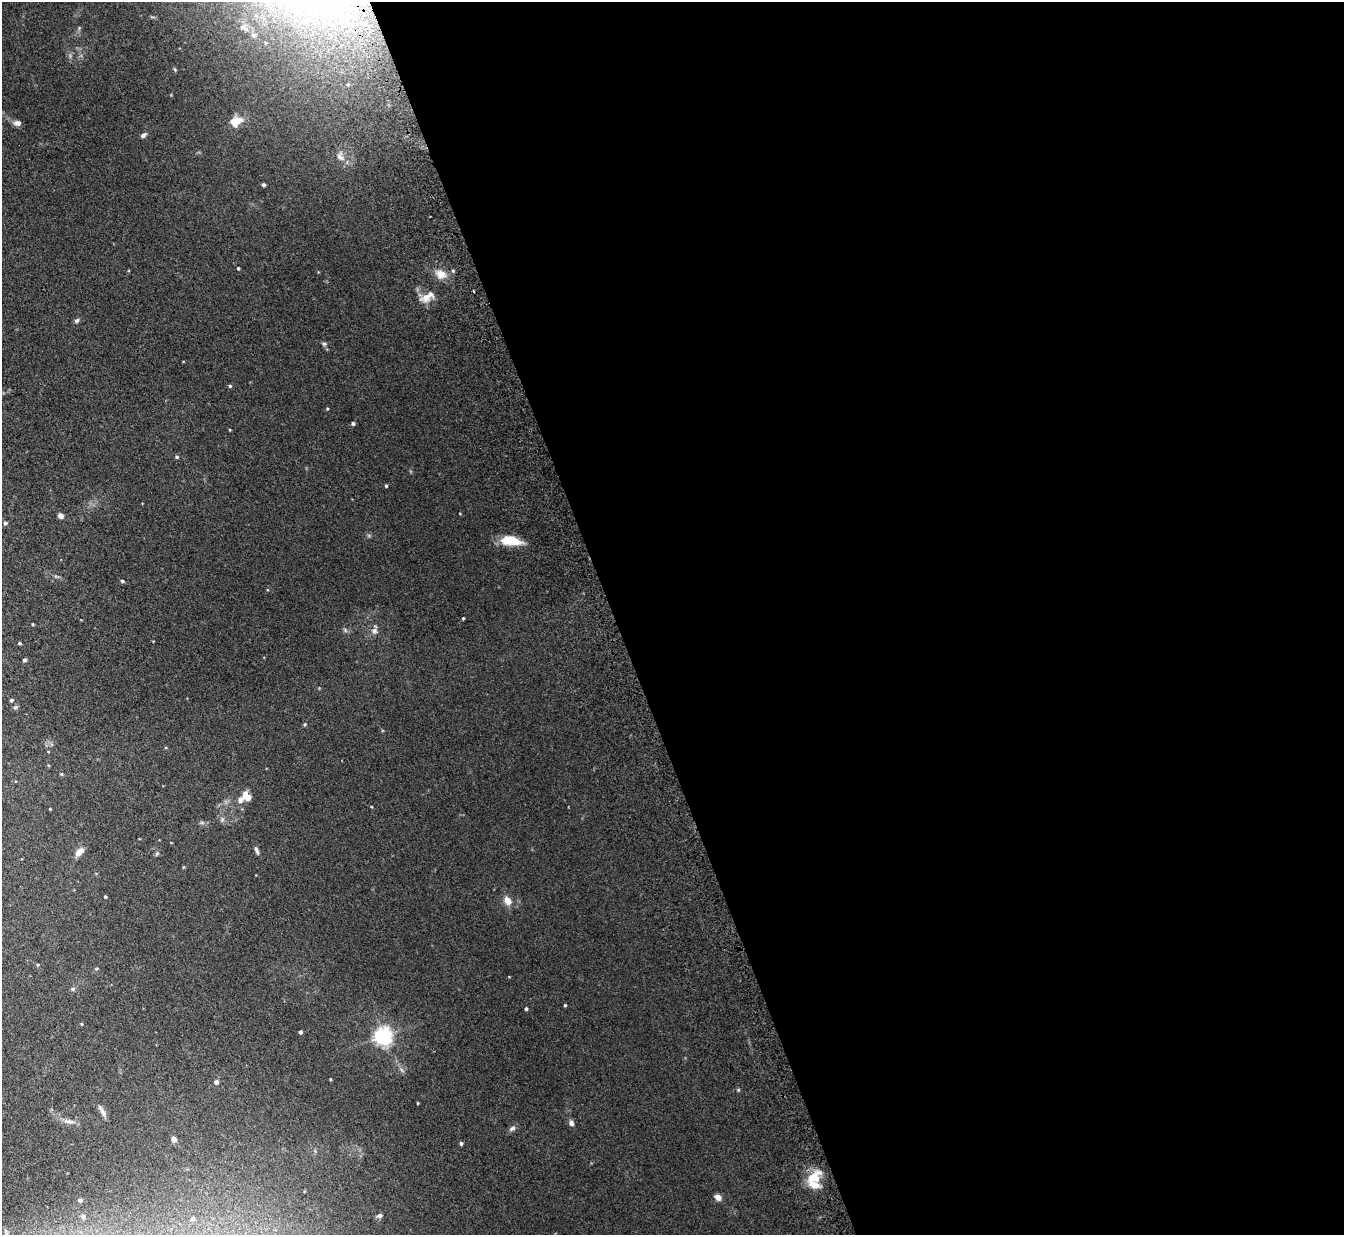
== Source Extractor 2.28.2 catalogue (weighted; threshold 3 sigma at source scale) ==
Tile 8 of 4 x 4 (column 4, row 2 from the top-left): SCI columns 4101-5442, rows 2636-3868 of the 5515 x 5398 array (HDU 1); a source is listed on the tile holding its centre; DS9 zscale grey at full resolution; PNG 1346 x 1237 px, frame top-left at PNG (2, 2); no overlay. Shown black and unused: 54% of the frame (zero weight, under 3 of 5 exposures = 4% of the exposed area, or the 3 px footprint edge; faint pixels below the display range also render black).
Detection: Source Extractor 2.28.2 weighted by HDU 2 'WHT'; one run over the whole footprint, this tile lists its part. Background 0.0415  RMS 0.0047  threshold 0.0211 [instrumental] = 3 sigma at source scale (4.5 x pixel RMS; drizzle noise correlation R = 1.50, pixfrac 1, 0.05/0.05 arcsec/px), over >= 5 px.
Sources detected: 58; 1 cosmic-ray / hot-pixel residue — not listed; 2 inside a brighter listed object's ellipse — not listed separately; the other 55 listed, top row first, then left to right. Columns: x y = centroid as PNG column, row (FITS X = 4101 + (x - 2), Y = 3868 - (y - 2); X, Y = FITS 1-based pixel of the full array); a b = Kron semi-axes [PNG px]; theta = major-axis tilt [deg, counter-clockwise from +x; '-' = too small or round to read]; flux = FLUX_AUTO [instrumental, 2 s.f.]
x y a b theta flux
236 121 16 11 32 6.2
17 123 9 7 -6 1.7
143 135 7 5 36 1.2
340 156 13 9 -77 2.5
263 185 4 4 - 0.86
238 268 4 3 - 0.52
441 274 15 11 -26 4.6
426 297 16 11 61 4.7
77 320 6 5 - 0.93
324 344 6 5 - 0.82
230 386 5 5 - 0.63
353 423 4 4 - 0.85
177 457 5 4 - 0.61
386 486 4 3 - 0.57
61 516 7 5 -40 1.6
5 523 5 5 - 0.93
510 540 23 10 -9 10
122 581 5 4 - 0.66
463 618 3 3 - 0.42
33 624 3 3 - 0.39
345 630 6 4 -72 0.7
374 631 10 7 -5 1.8
20 643 4 3 - 0.57
24 660 4 4 - 0.87
11 700 4 4 - 0.75
305 724 4 4 - 0.51
62 774 5 4 - 0.49
248 797 9 7 -18 3.3
240 800 14 8 41 2.8
50 809 3 3 - 0.33
256 850 10 5 -65 1.2
80 851 12 7 46 3.4
157 853 6 4 20 0.59
105 897 4 3 - 0.49
507 900 8 6 -51 4.5
96 969 5 4 - 0.59
73 989 6 4 -14 0.83
565 1005 4 3 - 0.43
526 1009 4 3 - 0.67
300 1032 3 3 - 0.87
383 1036 6 6 - 180
330 1079 3 3 - 0.42
216 1082 6 5 - 1.1
738 1090 5 3 - 0.45
102 1111 17 5 -61 2
571 1123 7 6 - 1.6
512 1128 9 5 26 1.2
174 1139 6 5 - 1.5
461 1143 4 4 - 0.85
813 1177 20 13 36 9.3
718 1197 7 6 - 2.8
80 1200 4 4 - 0.93
379 1216 7 5 30 1
83 1217 4 4 - 1
193 1219 3 3 - 0.87